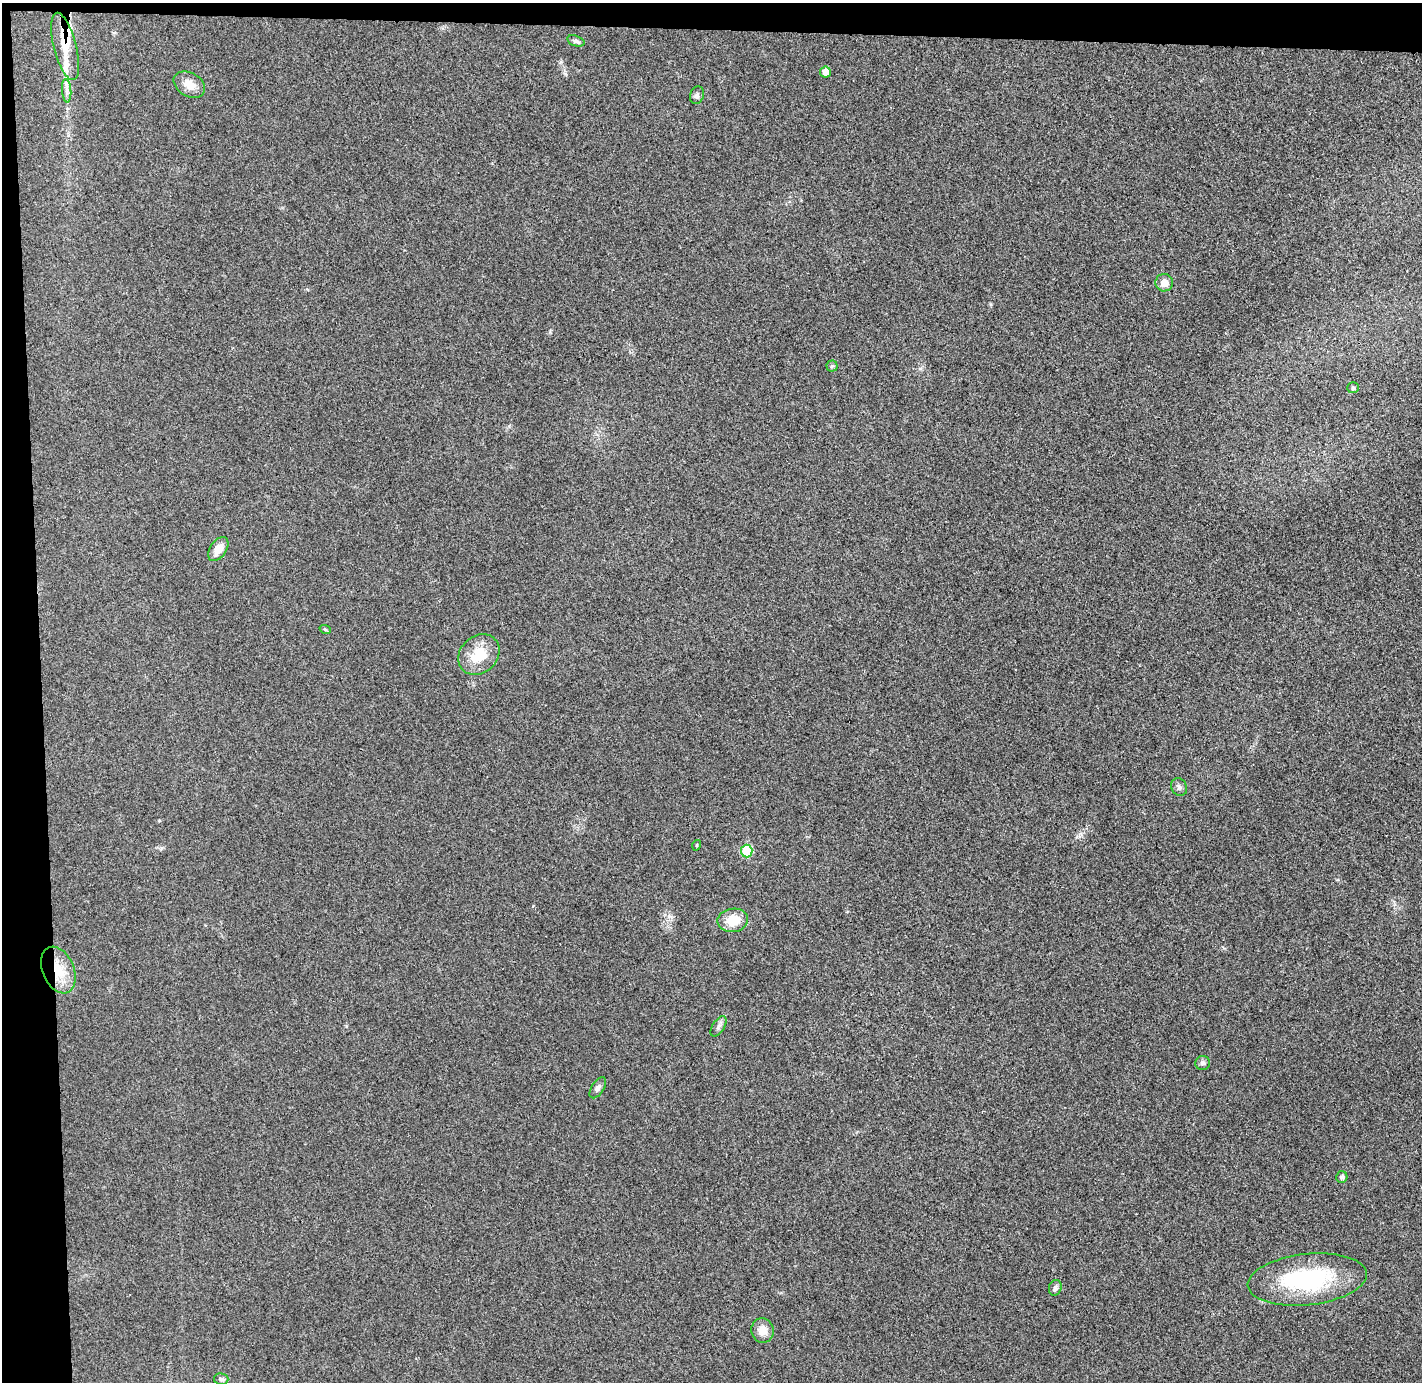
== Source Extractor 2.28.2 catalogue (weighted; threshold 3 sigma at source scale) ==
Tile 1 of 3 x 3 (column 1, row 1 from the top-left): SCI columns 58-1477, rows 2841-4220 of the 4375 x 4313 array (HDU 1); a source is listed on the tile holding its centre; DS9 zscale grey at full resolution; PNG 1424 x 1384 px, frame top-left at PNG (2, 3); each listed source drawn as its Kron ellipse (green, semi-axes under 4 px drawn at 4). Shown black and unused: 5% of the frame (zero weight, under 3 of 4 exposures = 6% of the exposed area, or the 3 px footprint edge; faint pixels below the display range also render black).
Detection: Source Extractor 2.28.2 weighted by HDU 2 'WHT'; one run over the whole footprint, this tile lists its part. Background 0.0292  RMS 0.0065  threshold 0.0293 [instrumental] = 3 sigma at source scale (4.5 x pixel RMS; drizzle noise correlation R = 1.50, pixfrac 1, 0.05/0.05 arcsec/px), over >= 5 px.
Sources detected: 27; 1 cosmic-ray / hot-pixel residue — neither listed nor drawn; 1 inside a brighter listed object's ellipse — not listed separately; the other 25 listed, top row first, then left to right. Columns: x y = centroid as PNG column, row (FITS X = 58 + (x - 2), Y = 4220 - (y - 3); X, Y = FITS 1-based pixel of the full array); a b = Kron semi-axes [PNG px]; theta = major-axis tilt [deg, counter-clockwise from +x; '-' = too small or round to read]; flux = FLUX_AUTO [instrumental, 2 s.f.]
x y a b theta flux
576 41 9 5 -17 1.5
65 46 35 11 -75 16
825 72 5 5 - 5.4
189 85 17 11 -29 8
67 91 12 4 -86 2.5
697 95 9 7 72 1.7
1164 283 9 8 - 5.9
832 366 5 5 - 1.1
1353 388 6 5 - 1.1
218 549 13 8 56 7.3
325 629 6 3 -20 0.71
479 655 22 18 44 18
1179 787 9 7 -58 2.1
697 845 5 3 - 0.53
747 851 6 6 - 27
733 920 15 11 8 13
58 970 24 15 -67 18
719 1026 11 6 56 2.2
1203 1063 7 7 - 1.9
598 1088 12 6 57 2.3
1342 1177 6 5 - 2
1307 1279 60 25 6 75
1055 1288 8 6 73 1.9
762 1330 12 11 - 6.6
221 1379 7 5 -12 1.5
Overlapping masked pixels (flux is a lower limit): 2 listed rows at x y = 65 46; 58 970
Unlisted compact peaks at least as high as the median listed source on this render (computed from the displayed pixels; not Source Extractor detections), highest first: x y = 565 74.